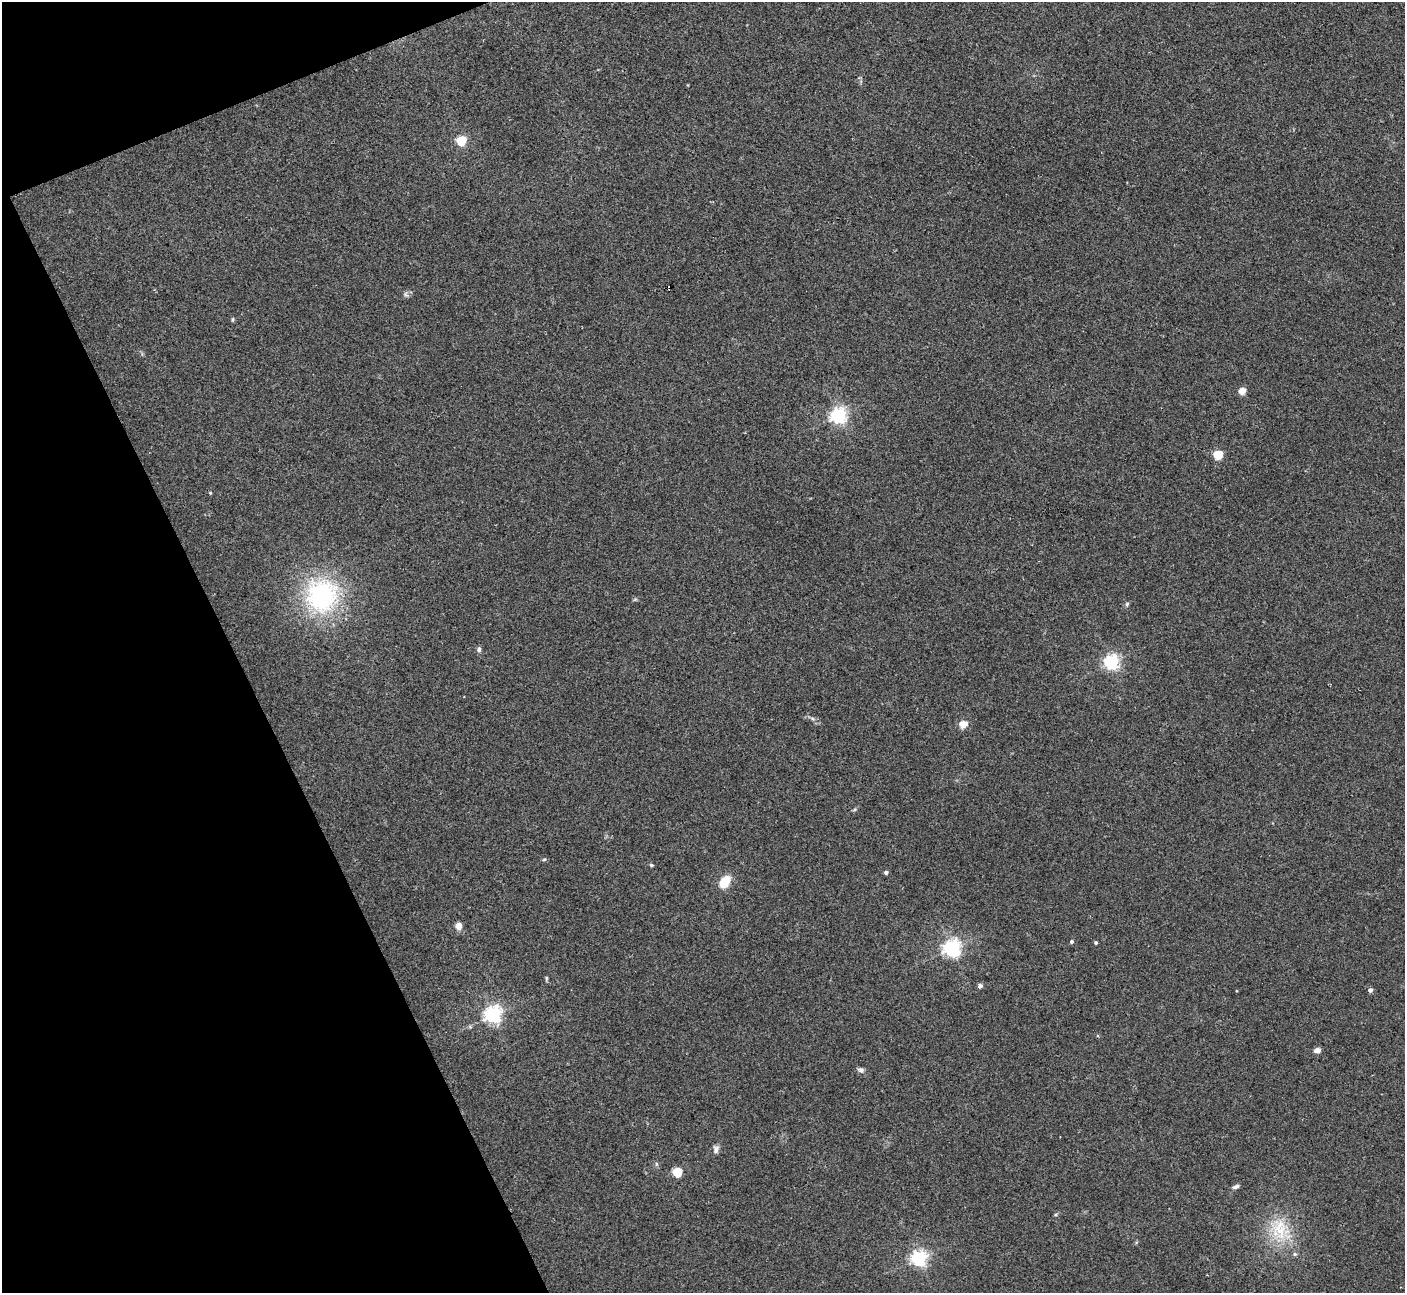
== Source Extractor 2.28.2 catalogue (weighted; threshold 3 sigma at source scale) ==
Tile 5 of 4 x 4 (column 1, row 2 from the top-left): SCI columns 43-1445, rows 2769-4059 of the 5684 x 5663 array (HDU 1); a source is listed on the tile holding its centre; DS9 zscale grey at full resolution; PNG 1407 x 1295 px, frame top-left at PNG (2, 2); no overlay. Shown black and unused: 19% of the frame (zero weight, under 2 of 3 exposures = <1% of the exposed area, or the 3 px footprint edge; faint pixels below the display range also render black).
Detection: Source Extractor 2.28.2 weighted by HDU 2 'WHT'; one run over the whole footprint, this tile lists its part. Background 0.0444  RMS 0.0076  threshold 0.0341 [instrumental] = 3 sigma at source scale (4.5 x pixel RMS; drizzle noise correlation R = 1.50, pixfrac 1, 0.05/0.05 arcsec/px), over >= 5 px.
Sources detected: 36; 1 cosmic-ray / hot-pixel residue — not listed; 1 inside a brighter listed object's ellipse — not listed separately; the other 34 listed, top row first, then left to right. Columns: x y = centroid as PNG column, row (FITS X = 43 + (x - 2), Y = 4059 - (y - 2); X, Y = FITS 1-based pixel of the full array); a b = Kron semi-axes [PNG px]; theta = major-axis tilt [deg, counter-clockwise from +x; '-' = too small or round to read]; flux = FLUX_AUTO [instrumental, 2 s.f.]
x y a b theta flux
461 141 5 5 - 49
406 295 9 5 -63 1.6
232 319 6 3 82 0.94
1242 391 5 5 - 15
839 415 6 6 - 250
1218 454 5 5 - 42
210 493 4 4 - 0.68
322 595 47 44 -87 100
1127 604 6 5 - 1.2
479 649 7 5 84 2.1
1111 662 6 6 - 220
812 718 7 4 -19 1.4
963 724 5 4 - 20
544 859 6 4 3 0.98
651 865 5 4 - 1.1
886 872 4 4 - 2.1
725 881 13 8 50 18
458 926 4 4 - 14
1071 942 4 4 - 1.6
1096 942 3 3 - 1.4
952 948 6 6 - 300
546 978 7 3 82 1
980 986 6 5 - 2.2
1370 990 4 4 - 3
493 1015 6 6 - 300
470 1027 6 4 -19 1.1
1317 1050 6 5 - 4.2
861 1070 7 6 - 2.6
716 1149 11 7 -90 2.8
656 1164 6 4 -89 1.2
677 1172 5 5 - 38
1236 1187 9 5 22 2.2
1279 1229 35 24 -87 34
919 1258 6 6 - 220